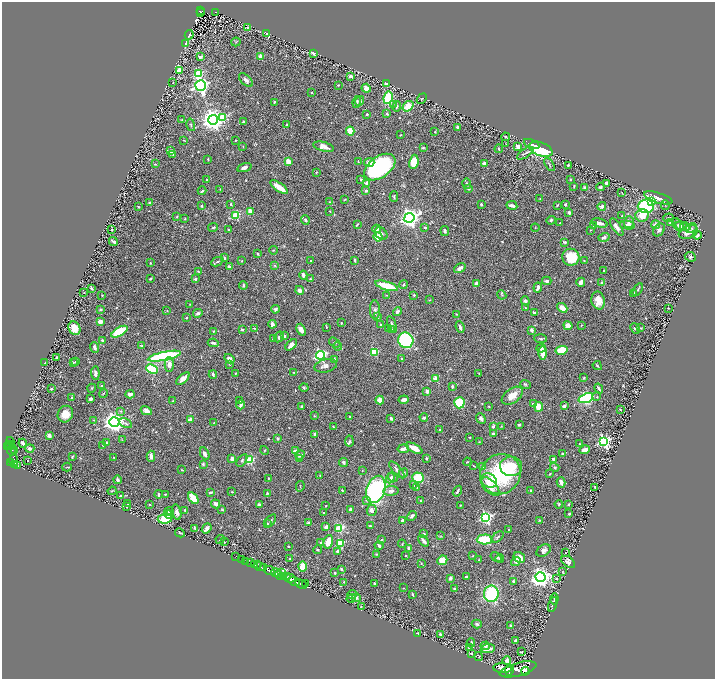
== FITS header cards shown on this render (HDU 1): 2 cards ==
NAXIS1  =                 1426
NAXIS2  =                 1353

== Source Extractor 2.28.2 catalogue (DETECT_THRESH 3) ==
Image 1426 x 1353 px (HDU 1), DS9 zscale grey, zoomed out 1/2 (1 PNG px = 2 x 2 image px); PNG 717 x 681 px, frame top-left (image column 2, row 1353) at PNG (2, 2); each listed source drawn as its Kron ellipse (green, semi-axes under 4 px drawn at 4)
Background 0.845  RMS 0.016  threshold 0.0471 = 3 sigma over >= 5 px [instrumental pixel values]
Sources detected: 658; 26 cannot appear on this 1/2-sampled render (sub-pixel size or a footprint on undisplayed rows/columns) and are neither listed nor drawn; of the other 632, the 500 brightest by FLUX_AUTO listed and drawn (132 fainter detections omitted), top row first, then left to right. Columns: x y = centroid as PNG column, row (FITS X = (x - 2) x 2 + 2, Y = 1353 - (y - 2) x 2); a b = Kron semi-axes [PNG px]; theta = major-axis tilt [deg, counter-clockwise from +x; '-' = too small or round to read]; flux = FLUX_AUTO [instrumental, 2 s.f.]
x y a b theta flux
200 11 4 2 - 82
201 12 2 1 - 18
216 12 4 3 - 110
247 28 4 2 - 2.2
266 33 3 3 - 2.6
189 35 5 2 - 9.4
236 42 5 2 - 2.2
186 43 4 3 - 24
313 53 2 2 - 31
260 56 2 2 - 51
200 57 4 3 - 11
180 70 4 3 - 37
198 74 3 3 - 160
350 76 4 2 - 7.3
246 80 8 4 -44 13
173 83 2 2 - 2.2
386 84 4 3 - 24
200 85 5 5 - 810
338 85 2 2 - 2.4
366 88 4 4 - 21
312 93 3 2 - 3.2
388 98 6 4 81 130
422 99 6 2 51 2.2
360 101 5 4 - 6.4
274 102 3 2 - 4
357 102 6 3 83 4.1
393 105 3 2 - 2.2
397 106 5 3 - 6.9
408 106 6 4 38 58
367 114 2 2 - 14
387 114 3 3 - 6.3
222 118 3 3 - 100
182 119 3 3 - 2.8
213 120 5 4 - 2600
244 122 4 3 - 4.8
191 125 6 4 -77 5
287 125 3 2 - 2.9
457 127 2 2 - 11
350 131 4 3 - 79
435 132 2 2 - 2.2
400 135 2 2 - 1.9
506 137 4 2 - 2.5
184 140 3 2 - 1.8
236 140 2 2 - 3.2
506 144 3 2 - 1.9
532 144 8 3 -22 9.6
243 146 3 2 - 1.8
324 147 10 4 -15 23
518 147 4 3 - 20
423 148 3 3 - 2.7
499 149 4 2 - 3
541 149 12 6 -21 240
171 151 4 3 - 13
525 153 9 3 32 5.3
173 154 2 2 - 5.7
208 159 2 2 - 2
289 161 3 3 - 31
358 162 2 2 - 2.3
369 162 5 4 - 19
414 162 7 4 81 64
155 164 4 3 - 3
485 164 4 3 - 24
549 165 7 2 -59 3.6
568 165 2 2 - 4.7
244 167 7 4 18 12
380 167 17 10 35 370
316 172 3 2 - 2.1
361 179 2 2 - 4.5
207 180 2 2 - 4.3
571 180 2 2 - 6.8
367 183 3 2 - 12
467 183 5 3 - 3.4
607 183 4 3 - 8.5
574 186 3 2 - 2.5
279 187 10 3 -35 47
585 187 4 3 - 10
600 187 4 3 - 5.3
220 189 3 2 - 2
469 189 4 3 - 3.6
202 191 4 2 - 4.7
366 191 4 3 - 5.8
622 193 3 1 - 1.8
394 197 5 2 - 2.9
658 198 14 5 -17 23
345 199 4 2 - 2.2
540 199 3 3 - 2
652 201 3 3 - 41
330 202 3 2 - 2.1
150 203 2 2 - 17
231 204 4 3 - 3.3
481 204 3 2 - 4.8
565 204 3 2 - 5.4
512 205 5 3 - 11
557 205 3 2 - 2.9
665 205 5 2 - 1.8
202 206 3 3 - 3.1
602 206 4 4 - 9.9
646 206 8 7 - 240
138 207 2 2 - 2
250 211 3 3 - 32
330 211 2 2 - 2.1
569 213 3 2 - 9.2
642 215 6 6 - 42
236 216 4 3 - 130
622 216 3 3 - 3.2
177 217 3 3 - 2.5
409 218 5 4 - 1800
668 218 5 2 - 2.9
185 219 4 3 - 2.5
305 220 5 3 - 5.4
551 220 5 4 - 5.7
629 222 6 5 - 16
670 222 4 3 - 3.1
560 223 3 2 - 1.9
600 223 8 3 -13 16
357 224 3 2 - 4.1
627 225 8 3 -10 12
655 225 4 4 - 12
678 225 7 4 -50 7.1
593 226 4 2 - 2.5
683 226 7 4 -15 13
425 227 3 2 - 5.5
617 227 10 4 -56 15
685 227 5 3 - 7.2
213 228 5 3 - 4
535 228 4 2 - 2.2
691 228 6 3 27 4.2
229 229 2 2 - 3.6
377 229 4 4 - 11
112 230 2 2 - 3.4
590 230 3 2 - 1.8
659 230 7 5 53 9.7
445 231 5 3 - 6.9
688 232 10 6 22 23
381 234 7 5 -47 12
697 235 4 2 - 5.3
378 237 4 4 - 41
604 237 6 3 17 10
113 242 5 2 - 8.2
564 242 4 3 - 4.4
273 250 4 2 - 2.4
258 254 3 2 - 3.7
571 257 8 8 - 84
690 257 6 4 -25 6.8
224 258 4 3 - 5
355 260 4 2 - 3.6
241 261 3 2 - 2.6
311 261 2 2 - 2.2
584 261 2 2 - 1.7
217 262 6 3 25 4.4
150 263 3 2 - 2
275 266 4 3 - 3.5
229 267 3 3 - 14
460 268 6 3 33 19
604 270 3 3 - 3
198 271 3 2 - 2.2
303 275 4 3 - 9.7
150 279 4 2 - 4.1
195 279 2 2 - 13
310 279 4 3 - 3.2
547 281 5 3 - 6.4
581 282 4 3 - 13
476 283 3 3 - 9.1
602 283 2 2 - 20
243 285 4 2 - 4.6
404 285 5 3 - 5
387 286 12 4 -17 98
91 288 3 2 - 5
538 288 5 3 - 13
300 290 4 4 - 14
638 290 7 2 57 3.5
84 293 2 2 - 2.8
634 293 3 2 - 2.6
102 295 3 2 - 2.7
387 295 4 2 - 2
414 295 3 2 - 3
502 295 5 2 - 2.3
429 300 2 2 - 1.9
525 301 4 3 - 7.9
598 301 9 6 -77 36
190 304 4 2 - 1.7
526 308 4 2 - 3
562 308 5 3 - 32
669 308 2 1 - 1.7
101 309 2 2 - 13
275 309 4 3 - 6.7
375 310 9 5 -89 11
167 311 4 3 - 2
397 311 4 3 - 8.7
534 312 4 3 - 6.1
198 313 5 4 - 7
456 314 3 2 - 2
377 317 2 2 - 18
186 318 2 2 - 2.5
100 322 3 3 - 17
341 323 2 2 - 2.3
272 324 4 3 - 12
392 324 8 3 -69 7.5
381 325 2 2 - 5.3
581 325 3 2 - 2.2
568 326 4 4 - 30
326 327 3 2 - 2.5
460 327 6 2 -68 8.8
74 328 7 5 -62 37
254 328 4 3 - 3.5
388 328 4 3 - 4.3
635 328 6 4 -46 7.1
640 328 4 2 - 3.5
391 329 4 3 - 2.8
242 330 2 2 - 7.3
301 330 6 4 -68 17
532 330 4 3 - 7.9
213 331 3 2 - 1.9
119 332 9 4 30 87
284 336 4 3 - 6.5
279 337 5 3 - 8
541 338 6 2 -2 3.5
273 339 3 3 - 2.5
102 340 3 3 - 4.2
406 340 8 7 - 560
335 342 6 3 -33 4.1
213 343 5 3 - 8.3
142 345 4 3 - 2.4
291 345 7 4 42 18
338 346 4 2 - 2.3
95 347 5 3 - 9.5
541 348 5 3 - 12
562 350 6 4 12 80
374 352 3 3 - 110
543 353 7 3 89 40
320 355 4 4 - 500
164 356 17 4 12 310
56 357 3 2 - 3.7
229 359 5 3 - 17
334 359 2 2 - 15
402 359 3 3 - 3.4
73 362 3 2 - 1.8
76 362 3 3 - 3.8
45 363 2 2 - 8.6
230 364 3 3 - 2.8
169 365 7 4 -89 15
326 366 11 6 14 15
597 366 5 2 - 3
152 369 6 4 -23 150
294 372 4 2 - 2.1
95 373 7 3 -85 12
235 373 2 2 - 3.3
479 373 2 2 - 2.1
213 374 4 2 - 4.9
435 378 2 2 - 62
584 378 3 2 - 3.8
183 379 8 3 43 25
525 384 5 3 - 3.5
101 386 3 2 - 3.8
452 386 3 2 - 5.7
304 387 4 4 - 4.4
92 388 4 3 - 2.5
599 388 5 2 - 6.2
51 389 2 2 - 4.9
427 391 3 3 - 12
103 393 5 2 - 2.4
130 394 4 3 - 14
512 396 12 7 35 34
71 397 3 2 - 3.2
597 397 3 3 - 2.7
586 398 8 4 21 410
90 399 3 3 - 8.1
240 400 4 3 - 4.4
380 400 4 4 - 27
404 400 5 3 - 11
173 401 2 2 - 2.3
459 403 5 5 - 170
533 404 2 2 - 22
241 405 4 3 - 9.1
302 406 3 2 - 7.2
489 406 3 2 - 1.7
564 406 3 3 - 8.7
539 407 5 4 - 56
620 409 2 1 - 2
121 411 4 3 - 3.1
146 411 6 3 -27 13
65 414 8 7 - 41
314 416 3 2 - 1.9
350 417 2 2 - 5.9
391 418 3 2 - 12
424 418 4 3 - 7.3
481 418 5 4 - 8.4
94 420 3 2 - 1.7
190 420 4 3 - 17
114 422 5 5 - 2200
214 422 3 2 - 1.7
125 423 7 3 -26 5.9
519 424 2 2 - 5.6
493 426 3 2 - 6.8
501 426 3 2 - 1.7
333 427 3 2 - 4.2
439 430 2 2 - 2.9
493 433 3 2 - 6.2
315 434 3 3 - 11
49 435 4 3 - 14
469 437 3 2 - 2.4
277 438 2 2 - 5.8
122 440 4 2 - 2.1
10 441 4 3 - 120
349 441 5 4 - 5
604 441 4 4 - 560
479 442 3 2 - 1.7
23 443 4 3 - 10
107 443 4 3 - 5.2
579 444 2 2 - 2.9
10 445 4 3 - 560
103 445 3 3 - 3.9
8 447 3 2 - 430
30 448 4 4 - 8.4
414 448 9 3 -28 40
12 449 6 2 81 270
403 449 6 3 10 14
14 450 2 2 - 110
264 450 4 4 - 3.6
585 450 5 3 - 24
295 451 2 2 - 18
205 454 7 3 -65 10
563 454 4 3 - 4.4
300 455 5 4 - 8.5
151 456 5 3 - 19
72 457 3 1 - 2.3
113 457 3 3 - 2.1
427 458 4 3 - 3.8
232 459 3 3 - 13
299 459 4 3 - 4.1
554 459 4 3 - 10
14 460 7 4 89 740
242 460 7 3 53 6.2
250 460 4 3 - 67
28 461 2 1 - 5.5
11 462 2 2 - 410
344 462 4 3 - 6.7
467 462 4 3 - 3
15 464 4 2 - 320
203 464 4 3 - 4.1
17 466 4 2 - 220
473 466 4 2 - 1.9
483 466 3 2 - 20
511 466 11 10 - 80
67 467 5 2 - 2.1
555 467 4 4 - 5.6
182 470 4 2 - 2
397 470 10 3 -48 9.9
362 471 3 2 - 1.8
403 473 5 3 - 8.9
500 474 21 19 41 290
550 474 3 2 - 2.5
320 476 2 2 - 2.1
393 477 5 3 - 5.6
269 478 2 2 - 2.1
390 478 5 4 - 11
418 478 6 5 - 86
118 480 4 3 - 9.6
489 481 8 6 -29 32
561 482 5 3 - 17
413 485 3 2 - 9.1
300 486 5 1 - 1.9
490 486 11 6 -46 43
417 487 4 3 - 3.7
595 487 2 2 - 1.9
376 489 14 9 71 450
342 490 3 2 - 2.4
531 490 2 2 - 5.8
112 491 4 3 - 2.7
391 491 8 4 5 15
457 491 6 2 58 6.4
210 492 3 2 - 5.8
232 492 3 2 - 2.6
267 493 3 3 - 2.4
158 494 4 3 - 4
165 494 3 2 - 2.5
121 496 3 2 - 4.5
193 498 6 3 -54 81
366 500 4 3 - 3.7
421 501 4 3 - 2.6
128 504 4 2 - 2.7
216 504 5 3 - 16
559 504 4 3 - 3.8
568 504 3 2 - 3.3
150 505 2 2 - 2
259 505 2 2 - 29
460 505 2 2 - 2.3
126 506 3 2 - 1.7
326 506 2 2 - 1.8
185 510 3 3 - 4.9
222 510 3 2 - 2.6
350 510 4 3 - 8.1
372 510 5 5 - 16
169 511 4 3 - 12
177 512 8 4 -75 14
324 513 3 2 - 3.5
168 514 4 3 - 19
569 514 2 2 - 3.7
412 516 5 3 - 7.8
486 517 4 4 - 530
165 518 7 5 9 92
271 520 7 3 54 4
402 520 3 3 - 4.7
540 520 4 3 - 2.9
308 522 2 2 - 7.4
267 524 4 3 - 4.6
370 526 2 2 - 2.2
326 527 3 3 - 14
195 528 4 2 - 3.7
207 528 5 3 - 14
339 529 4 3 - 120
508 530 4 2 - 2.1
180 533 5 3 - 3.7
424 534 3 2 - 4.2
441 536 3 2 - 1.8
498 537 7 3 45 5
381 539 3 3 - 2.9
484 539 7 5 1 110
220 540 4 1 - 2
423 541 7 3 -49 13
224 542 2 2 - 2.6
321 542 3 3 - 3.4
328 542 7 4 77 43
340 543 3 3 - 160
402 544 4 3 - 2.5
379 545 4 2 - 6.7
288 546 2 2 - 5.3
409 548 3 3 - 12
317 550 4 3 - 3.2
544 550 8 5 34 13
337 551 3 3 - 4.2
565 553 4 3 - 2.6
376 554 3 3 - 2.9
406 555 2 2 - 2.3
472 556 4 3 - 2.3
236 557 2 1 - 10
496 557 6 3 -32 3.7
519 557 6 5 - 24
241 559 2 1 - 15
290 559 2 2 - 4.6
500 559 4 3 - 4.2
442 560 5 4 - 39
479 560 3 2 - 2.8
246 561 2 2 - 52
516 561 5 4 - 8.1
568 562 8 5 -39 20
250 563 2 2 - 140
421 563 4 3 - 2.2
254 564 3 3 - 340
258 564 2 1 - 69
259 567 6 2 -17 930
303 567 5 4 - 51
263 568 2 2 - 370
341 569 2 2 - 5.7
269 570 6 2 -26 1700
562 572 3 2 - 1.8
276 573 5 3 - 990
281 573 3 2 - 120
335 573 3 2 - 4.5
279 575 4 2 - 360
284 577 3 2 - 540
287 577 4 2 - 440
466 577 3 2 - 2.7
540 577 5 4 - 1800
290 578 5 2 - 340
450 578 4 3 - 6.2
556 578 2 2 - 6.4
294 581 6 2 -23 1600
513 581 3 3 - 3.1
344 582 3 3 - 2.3
301 584 6 2 -26 1200
305 584 2 1 - 16
374 584 3 2 - 4.4
403 588 2 2 - 2
454 589 3 2 - 3.3
412 594 3 2 - 3.5
491 594 8 7 - 220
352 595 5 3 - 22
351 598 5 4 - 5.6
356 598 4 3 - 6.1
554 599 5 3 - 3.5
553 604 8 3 73 4.8
361 607 3 2 - 2.6
477 624 5 3 - 6.4
511 625 3 2 - 5.2
417 633 3 1 - 1.8
440 634 3 2 - 8.1
516 640 4 3 - 10
471 643 4 3 - 6
485 646 5 4 - 4.9
469 647 2 2 - 17
488 649 7 3 5 25
521 652 3 2 - 2.8
471 654 3 2 - 2.6
479 656 4 2 - 2.1
507 660 4 3 - 13
502 668 9 4 -4 4400
518 669 19 6 15 7600
509 670 6 4 78 2200
525 671 4 2 - 1200
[132 fainter detections neither listed nor drawn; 26 sub-pixel or undisplayed-footprint detections neither listed nor drawn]